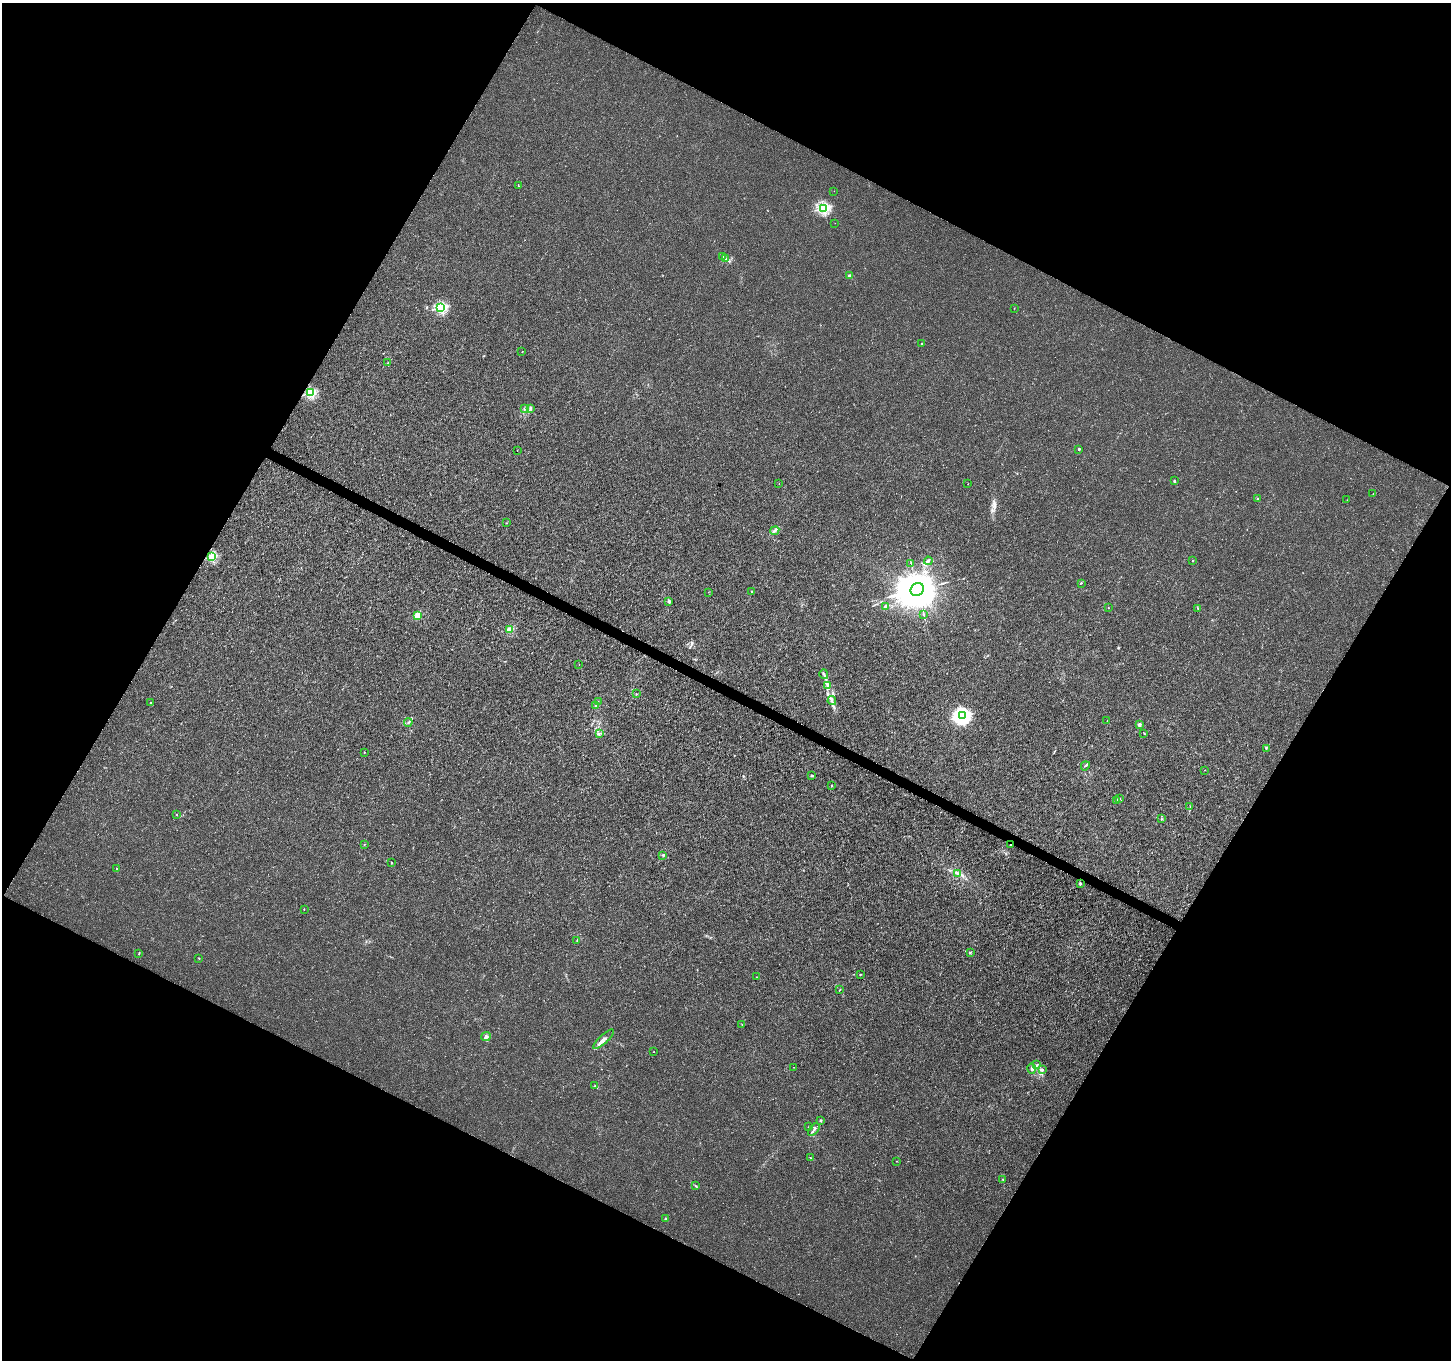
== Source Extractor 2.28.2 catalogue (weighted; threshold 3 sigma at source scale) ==
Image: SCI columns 9-5803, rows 264-5694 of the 5803 x 5892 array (HDU 1 of 3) = the unmasked area's bounding box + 8 px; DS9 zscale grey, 4 x 4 block average (1 PNG px = mean of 4 x 4 image px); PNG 1453 x 1362 px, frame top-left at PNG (2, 3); each listed source drawn as its Kron ellipse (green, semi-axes under 4 px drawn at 4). Shown black and unused: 47% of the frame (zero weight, under 3 of 4 exposures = <1% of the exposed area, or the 3 px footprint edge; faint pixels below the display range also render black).
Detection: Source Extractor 2.28.2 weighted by HDU 2 'WHT'. Background 0.00181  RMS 0.0022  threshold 0.00977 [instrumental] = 3 sigma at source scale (4.5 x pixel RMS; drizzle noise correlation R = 1.50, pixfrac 1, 0.0396/0.0396 arcsec/px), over >= 5 px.
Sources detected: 102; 1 long thin detection or spike segment (spike, bleed or trail) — neither listed nor drawn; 4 inside a brighter listed object's ellipse — not listed separately; the other 97 listed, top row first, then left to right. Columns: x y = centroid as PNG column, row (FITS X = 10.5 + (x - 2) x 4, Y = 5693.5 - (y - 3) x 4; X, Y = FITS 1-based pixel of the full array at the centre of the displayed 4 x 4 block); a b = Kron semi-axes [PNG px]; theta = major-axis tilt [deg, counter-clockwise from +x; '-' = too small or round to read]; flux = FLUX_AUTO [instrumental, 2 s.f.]
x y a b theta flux
518 186 2 2 - 0.64
834 191 2 2 - 0.24
823 208 2 2 - 180
835 223 2 2 - 0.16
723 257 3 2 - 1.3
726 259 3 2 - 0.87
849 276 2 2 - 13
441 307 2 2 - 170
1014 308 2 2 - 0.51
922 344 2 2 - 2.2
522 352 2 2 - 1.3
388 363 2 2 - 1.5
311 393 2 2 - 130
524 408 2 2 - 0.85
530 409 3 2 - 1.6
1079 449 2 2 - 4.8
517 450 2 2 - 0.21
1174 480 2 2 - 1.7
779 483 2 2 - 0.29
968 484 2 2 - 0.34
1373 494 2 2 - 1.1
1257 499 3 2 - 1.2
1347 500 2 2 - 0.3
506 523 2 2 - 0.6
775 531 4 2 - 2.5
212 557 2 2 - 110
928 561 4 2 - 2
1193 561 2 2 - 2.1
911 563 2 2 - 0.44
1081 583 2 2 - 0.63
917 589 7 6 - 8100
752 591 3 2 - 0.97
708 592 2 2 - 0.26
669 602 3 3 - 1.8
886 607 2 2 - 25
1108 608 2 2 - 0.61
1197 608 2 2 - 0.71
417 615 2 2 - 29
924 615 4 2 - 0.78
509 630 2 2 - 50
579 664 2 2 - 0.25
824 674 5 2 - 2
827 685 3 2 - 0.82
636 694 2 2 - 0.53
832 700 4 2 - 1.9
598 702 2 2 - 0.4
151 703 3 2 - 0.95
595 705 2 2 - 2
962 716 3 3 - 490
1107 721 2 2 - 0.36
408 722 4 2 - 1.3
1139 725 2 2 - 16
599 734 3 2 - 0.93
1144 734 2 2 - 0.35
1266 748 3 2 - 0.94
364 752 2 2 - 0.67
1085 766 5 2 - 1.8
1204 770 2 2 - 0.28
812 775 2 2 - 2.3
832 786 2 2 - 0.81
1120 799 3 2 - 0.89
1116 800 3 3 - 1.8
1190 806 2 2 - 0.51
176 814 2 2 - 0.92
1161 819 2 2 - 0.46
365 844 2 2 - 0.38
1010 845 2 2 - 0.62
663 855 2 2 - 0.97
392 863 2 2 - 2.4
116 869 2 2 - 0.65
958 874 3 2 - 1.6
1080 883 3 2 - 1.8
304 909 2 2 - 1
577 941 2 2 - 0.71
970 952 2 2 - 0.62
139 954 2 2 - 0.63
199 958 2 2 - 0.87
860 974 2 2 - 0.51
757 977 2 2 - 0.83
840 990 2 2 - 0.45
742 1024 2 2 - 0.53
486 1037 5 3 - 2.9
604 1039 13 3 43 6
654 1052 2 2 - 0.57
1037 1065 3 2 - 1.7
794 1067 2 2 - 0.46
1032 1069 5 3 - 2.9
1042 1070 3 2 - 1.3
595 1085 2 2 - 0.72
821 1120 3 2 - 1
809 1126 2 2 - 0.94
814 1130 7 2 50 2.9
810 1158 2 2 - 0.38
897 1161 2 2 - 0.51
1003 1179 2 2 - 0.62
696 1186 2 2 - 0.69
665 1219 2 2 - 4.6
Overlapping masked pixels (flux is a lower limit): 1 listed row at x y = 1010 845
Diffuse or blended objects may show on this block-average render without a row.